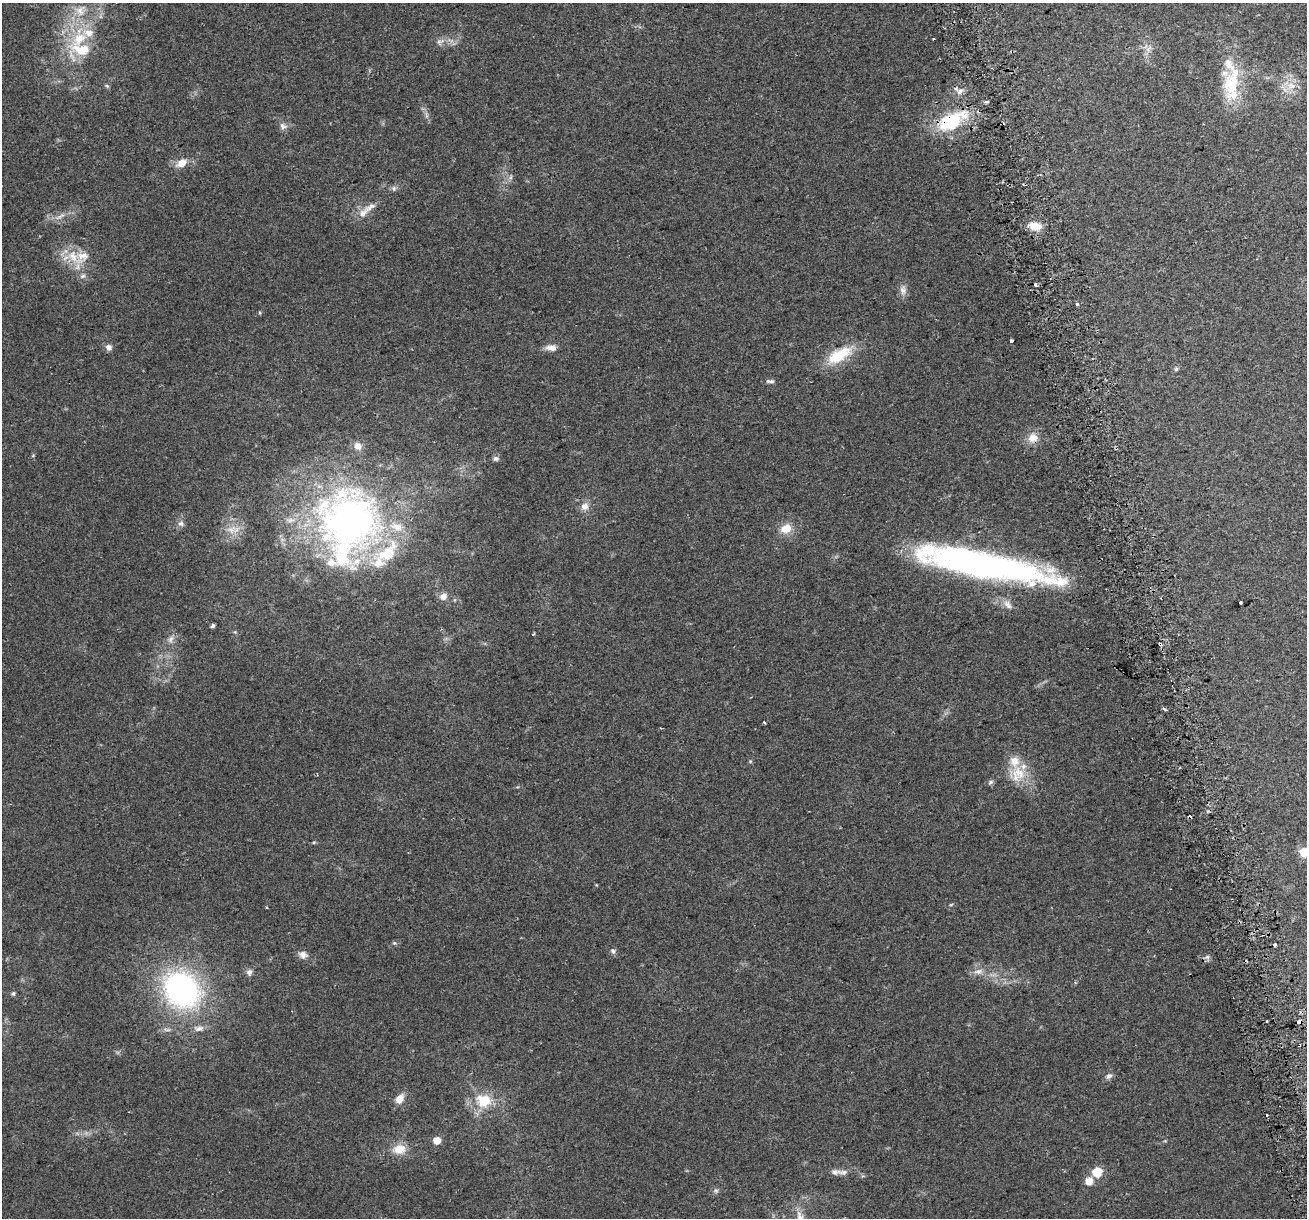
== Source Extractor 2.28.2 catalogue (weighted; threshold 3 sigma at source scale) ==
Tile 6 of 4 x 4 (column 2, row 2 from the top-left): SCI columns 1336-2640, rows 2496-3711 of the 5282 x 5037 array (HDU 1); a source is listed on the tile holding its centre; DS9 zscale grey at full resolution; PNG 1309 x 1220 px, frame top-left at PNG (2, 3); no overlay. Shown black and unused: <1% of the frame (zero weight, under 2 of 3 exposures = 2% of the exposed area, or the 3 px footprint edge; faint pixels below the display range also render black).
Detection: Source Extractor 2.28.2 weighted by HDU 2 'WHT'; one run over the whole footprint, this tile lists its part. Background 0.0666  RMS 0.008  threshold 0.0362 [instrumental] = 3 sigma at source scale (4.5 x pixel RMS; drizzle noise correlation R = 1.50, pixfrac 1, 0.0396/0.0396 arcsec/px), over >= 5 px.
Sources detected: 91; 7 cosmic-ray / hot-pixel residue — not listed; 17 inside a brighter listed object's ellipse — not listed separately; the other 67 listed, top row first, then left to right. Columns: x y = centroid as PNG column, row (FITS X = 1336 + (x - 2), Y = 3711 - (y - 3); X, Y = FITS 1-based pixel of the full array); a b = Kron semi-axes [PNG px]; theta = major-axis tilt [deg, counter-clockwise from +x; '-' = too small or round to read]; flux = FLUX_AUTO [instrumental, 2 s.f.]
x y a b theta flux
79 39 30 21 71 40
439 42 6 6 - 2
1231 83 49 22 88 42
107 86 6 4 -43 1.1
1291 86 15 11 -1 9.7
960 91 8 5 49 2.7
986 102 4 3 - 2.2
950 121 36 21 32 47
283 126 11 8 -32 3.7
181 163 15 9 34 8.5
394 188 7 5 -71 1.8
370 207 20 8 30 6.5
61 216 15 5 29 3.9
1035 226 15 9 -8 10
73 256 18 12 -53 15
83 276 9 5 26 2.1
903 290 13 9 -88 4.5
1077 304 3 3 - 2.5
1011 341 3 3 - 5.6
108 347 8 8 - 3.2
551 348 15 7 -4 5.1
839 355 37 15 30 27
1176 369 5 5 - 1.3
770 381 11 5 -1 2.3
1033 438 13 11 16 8.2
496 458 8 6 -1 2.1
585 506 11 10 - 5.6
349 521 91 82 -86 360
181 524 8 8 - 2.8
786 528 10 8 21 13
231 530 15 10 23 8.5
983 565 147 26 -11 290
443 596 9 8 - 5.1
1240 602 3 2 - 1.7
1008 604 14 8 -48 4.9
212 626 4 4 - 1.8
533 634 3 3 - 1.1
171 639 11 6 62 3.6
1160 644 4 3 - 4
1164 709 4 4 - 1.7
764 722 3 3 - 4.6
1019 773 24 15 -60 20
991 782 8 5 28 1.8
314 842 5 4 - 0.87
1304 852 5 5 - 30
951 904 6 3 20 0.77
394 943 5 5 - 1.2
1275 945 4 3 - 3.3
613 951 7 6 - 2
303 954 11 9 -32 4.6
1207 957 6 6 - 2.1
978 971 13 7 11 4.6
249 972 9 8 - 3.1
182 990 34 29 -43 180
13 993 6 5 - 1.3
1299 1022 5 4 - 11
199 1028 14 7 15 4.2
1109 1076 9 7 37 2.8
399 1099 11 8 53 7.8
483 1101 21 18 -11 23
437 1140 5 5 - 11
399 1149 17 12 6 11
836 1172 14 8 5 4
1097 1172 6 6 - 28
1089 1181 6 6 - 9.1
716 1190 7 4 -1 1.4
800 1217 19 11 -68 10
Overlapping masked pixels (flux is a lower limit): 3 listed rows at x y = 950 121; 1160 644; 1299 1022
Isophote crosses this tile's border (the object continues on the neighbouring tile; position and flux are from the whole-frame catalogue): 2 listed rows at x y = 1304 852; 800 1217